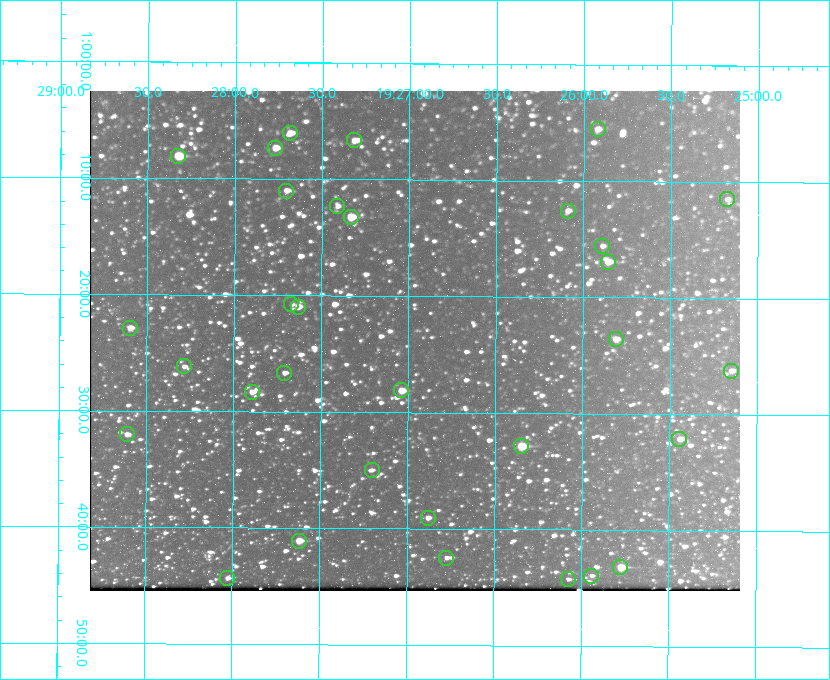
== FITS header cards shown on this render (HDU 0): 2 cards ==
NAXIS1  =                  650 / Width of table row in bytes
NAXIS2  =                  500 / Number of rows in table

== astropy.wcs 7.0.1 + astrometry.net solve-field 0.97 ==
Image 650 x 500 px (HDU 0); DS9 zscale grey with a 90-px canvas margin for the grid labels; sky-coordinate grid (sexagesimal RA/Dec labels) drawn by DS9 from the SOLVED WCS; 32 Tycho-2 reference stars matched to detected sources circled (green)
Header WCS: none
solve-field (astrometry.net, Tycho-2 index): SOLVED blind (the file carries no WCS)
Solved WCS: RA---TAN-SIP/DEC--TAN-SIP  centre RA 19:26:58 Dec +01:24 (291.74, +1.40 deg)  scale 5.16 arcsec/px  FOV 55.9' x 43.0'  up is +180 deg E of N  parity flipped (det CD > 0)
(file carries no celestial WCS; the grid is the blind solution)
Tycho-2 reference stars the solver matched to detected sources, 32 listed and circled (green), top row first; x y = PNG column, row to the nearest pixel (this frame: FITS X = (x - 90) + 1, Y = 500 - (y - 91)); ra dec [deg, ICRS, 3 dp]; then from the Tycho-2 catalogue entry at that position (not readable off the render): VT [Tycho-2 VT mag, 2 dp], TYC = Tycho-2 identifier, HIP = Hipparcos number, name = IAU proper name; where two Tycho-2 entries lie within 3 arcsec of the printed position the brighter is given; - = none
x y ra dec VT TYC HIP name
598 129 291.480 +1.092 11.69 465-523-1 - -
290 133 291.921 +1.101 10.89 465-1942-1 - -
354 140 291.829 +1.111 10.78 465-2030-1 - -
275 148 291.942 +1.122 10.76 465-1161-1 - -
178 156 292.081 +1.135 10.24 465-979-1 - -
286 191 291.926 +1.184 11.49 465-1994-1 - -
727 199 291.294 +1.191 12.55 465-657-1 - -
337 206 291.853 +1.206 11.17 465-1444-1 - -
568 211 291.522 +1.209 11.81 465-867-1 - -
351 217 291.833 +1.221 9.77 465-1968-1 - -
602 246 291.472 +1.260 11.72 465-772-1 - -
608 262 291.465 +1.282 11.06 465-140-1 - -
291 304 291.918 +1.346 12.72 465-661-1 - -
298 307 291.908 +1.350 10.94 465-1840-1 - -
130 328 292.148 +1.381 10.77 465-611-1 - -
616 339 291.453 +1.393 11.17 465-261-1 - -
184 366 292.071 +1.436 12.12 465-1311-1 - -
731 371 291.287 +1.437 11.86 465-1616-1 - -
284 373 291.927 +1.444 11.17 465-873-1 - -
401 390 291.759 +1.468 10.00 465-530-1 - -
252 392 291.973 +1.472 10.69 465-577-1 - -
127 434 292.152 +1.534 10.91 465-857-1 - -
679 439 291.360 +1.535 11.71 465-397-1 - -
521 446 291.587 +1.547 9.51 465-596-1 - -
372 470 291.801 +1.583 12.28 465-1290-1 - -
428 518 291.720 +1.651 11.47 465-675-1 - -
299 541 291.905 +1.685 9.70 465-808-1 - -
446 558 291.693 +1.708 12.07 465-703-1 - -
620 567 291.444 +1.720 9.41 465-672-1 - -
591 576 291.485 +1.732 11.91 465-185-1 - -
227 578 292.007 +1.739 11.52 465-518-1 - -
568 579 291.519 +1.738 12.28 465-673-1 - -